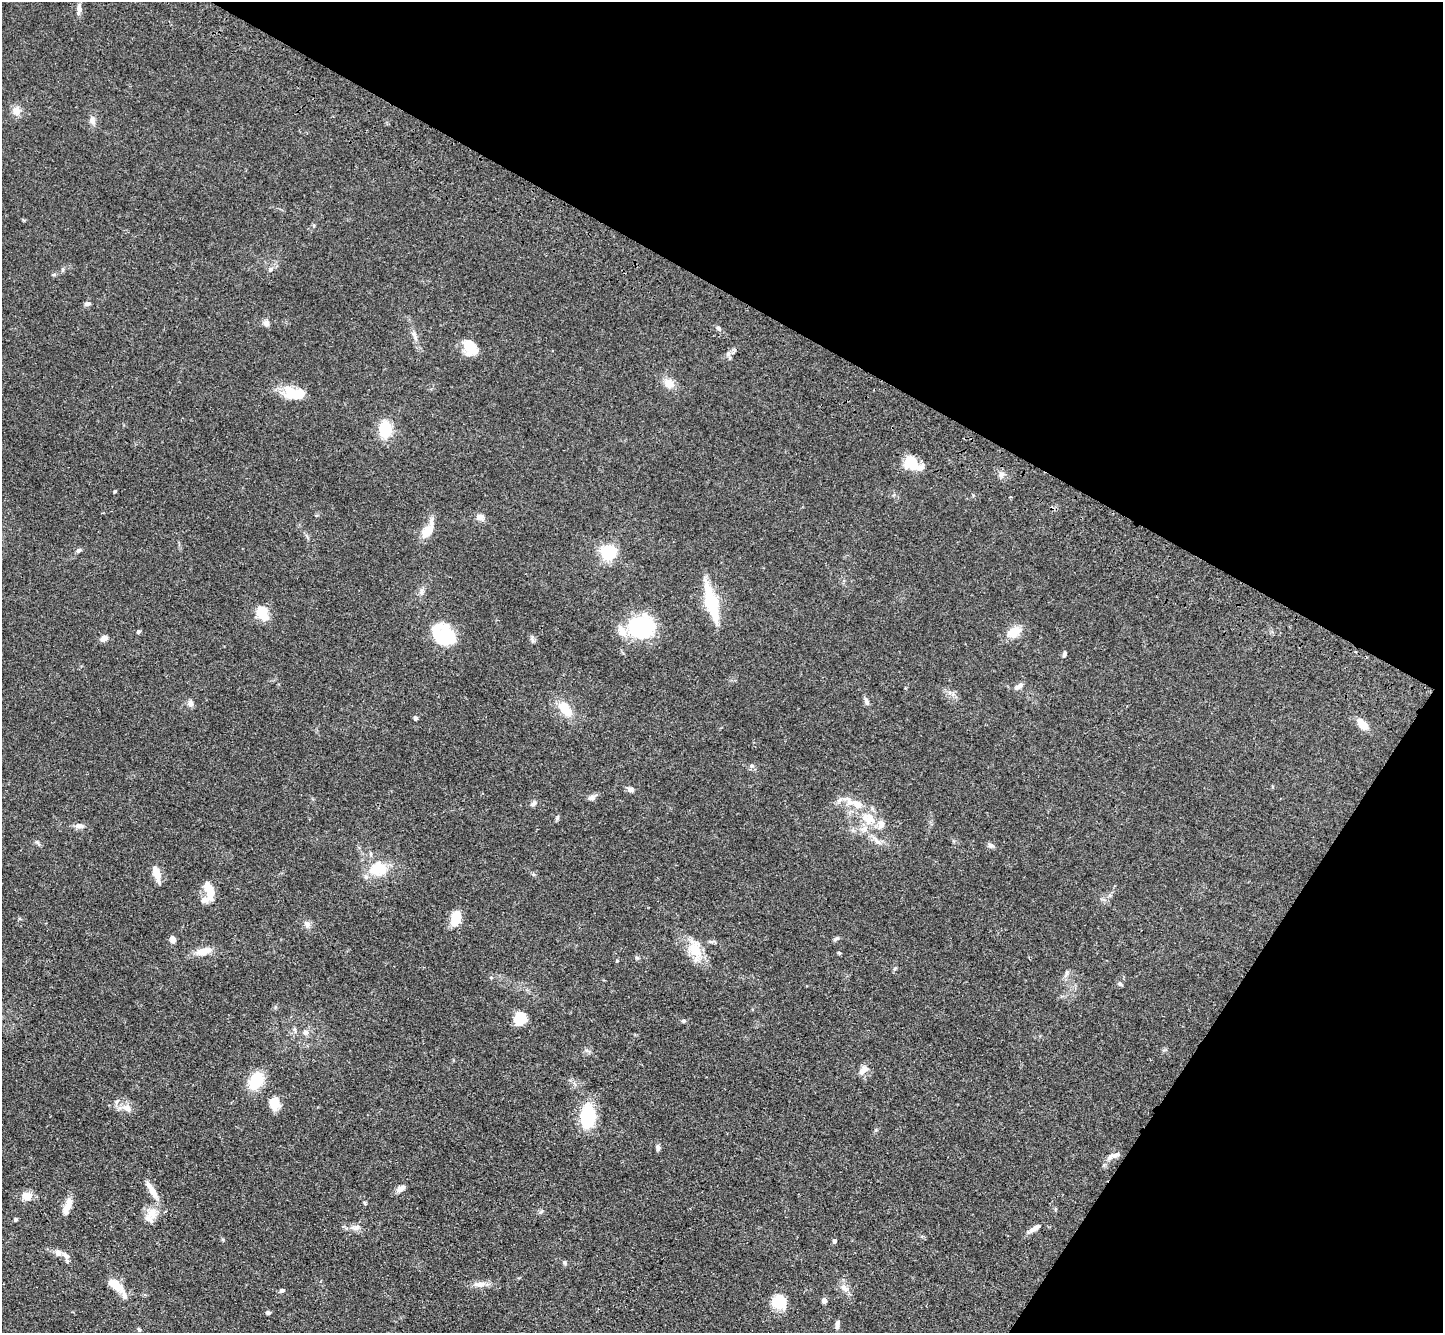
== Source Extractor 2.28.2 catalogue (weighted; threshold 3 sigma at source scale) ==
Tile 8 of 4 x 4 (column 4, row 2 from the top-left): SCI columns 4392-5832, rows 3051-4381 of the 5902 x 5965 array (HDU 1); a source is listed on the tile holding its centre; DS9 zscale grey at full resolution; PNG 1445 x 1335 px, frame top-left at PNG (2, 2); no overlay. Shown black and unused: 30% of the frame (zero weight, under 3 of 4 exposures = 6% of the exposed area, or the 3 px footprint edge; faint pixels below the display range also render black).
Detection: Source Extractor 2.28.2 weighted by HDU 2 'WHT'; one run over the whole footprint, this tile lists its part. Background 0.0897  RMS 0.0062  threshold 0.0279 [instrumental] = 3 sigma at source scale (4.5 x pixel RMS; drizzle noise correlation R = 1.50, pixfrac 1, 0.05/0.05 arcsec/px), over >= 5 px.
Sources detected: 110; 4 inside a brighter object's white glare — not listed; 14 inside a brighter listed object's ellipse — not listed separately; the other 92 listed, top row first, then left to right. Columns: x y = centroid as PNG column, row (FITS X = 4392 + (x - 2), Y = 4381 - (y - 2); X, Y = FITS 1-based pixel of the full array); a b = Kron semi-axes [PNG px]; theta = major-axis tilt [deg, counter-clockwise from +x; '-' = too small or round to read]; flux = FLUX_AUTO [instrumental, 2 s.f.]
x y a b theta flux
79 9 14 5 85 2.8
16 111 13 10 89 4.6
92 120 10 8 -74 3
270 269 7 5 71 1.2
88 304 8 5 17 1.6
266 323 8 8 - 2.5
718 328 6 5 - 1.1
414 335 14 5 -67 2.6
471 350 23 12 -31 9
728 354 8 5 47 1.8
669 383 13 10 -43 6.3
291 392 19 17 -51 12
385 429 17 13 -86 18
911 463 18 14 -33 14
1001 474 8 8 - 2.5
115 491 3 3 - 0.83
480 517 9 8 - 3.2
428 530 23 10 64 11
79 550 7 5 28 1.5
608 552 6 6 - 160
710 602 36 14 -78 26
262 612 15 13 26 9.2
641 627 35 24 25 37
139 632 4 4 - 1.6
436 632 36 17 -75 15
1014 632 17 11 30 9.5
104 638 8 6 22 3.3
532 639 7 4 -72 1.3
1064 654 8 4 74 1.3
1019 686 12 6 32 2.6
866 701 12 5 -69 2
190 703 9 8 - 2.2
565 709 20 12 -49 13
415 718 5 5 - 1.2
1363 724 15 8 -44 7.1
630 789 8 6 -22 2.3
592 798 10 7 19 2.2
839 800 9 6 50 2.2
533 803 9 6 34 1.8
857 804 10 7 -35 6.3
557 818 5 5 - 0.94
871 818 18 11 -52 9.6
79 826 12 6 3 2.9
877 841 14 6 -39 3.7
38 843 8 4 -53 1.1
990 845 8 7 - 1.7
378 869 25 19 12 19
157 874 20 7 -73 8.1
533 874 6 4 -19 0.82
209 890 22 9 -75 11
456 919 14 9 77 15
307 924 9 7 -56 2.8
173 939 8 6 -81 3.1
836 939 10 5 28 1.3
711 941 7 4 -1 1.2
695 950 29 17 -79 14
203 951 21 9 15 7.4
839 953 5 4 - 0.74
617 961 4 4 - 0.58
1067 972 8 5 83 1.6
1120 984 6 5 - 1
520 1018 13 11 75 13
683 1021 6 5 - 1
306 1032 8 7 - 2.3
863 1070 17 9 51 4
256 1081 17 12 64 20
274 1104 13 11 -63 8.4
127 1108 15 10 -39 5.2
588 1116 25 15 83 30
658 1148 7 5 -72 1.9
1115 1155 17 6 14 3.4
401 1188 11 6 32 3.2
152 1190 31 8 -59 7.4
27 1196 12 9 -19 6.5
365 1203 5 4 - 0.77
69 1204 17 8 78 5.7
152 1213 16 15 - 7.9
16 1219 4 4 - 1.1
356 1227 15 7 6 3.9
1034 1228 18 5 28 3.5
834 1241 4 4 - 1.9
58 1253 8 7 - 3
564 1263 6 5 - 1
480 1284 17 7 4 4.6
115 1285 23 10 -38 9.5
844 1288 12 7 -44 3.6
282 1290 6 4 12 1.6
824 1301 4 4 - 3.7
779 1302 16 15 - 13
268 1313 6 5 - 1.1
837 1324 12 5 82 2.3
139 1329 6 4 -67 0.81
Unlisted compact peaks at least as high as the median listed source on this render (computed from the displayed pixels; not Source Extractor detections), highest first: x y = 637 958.